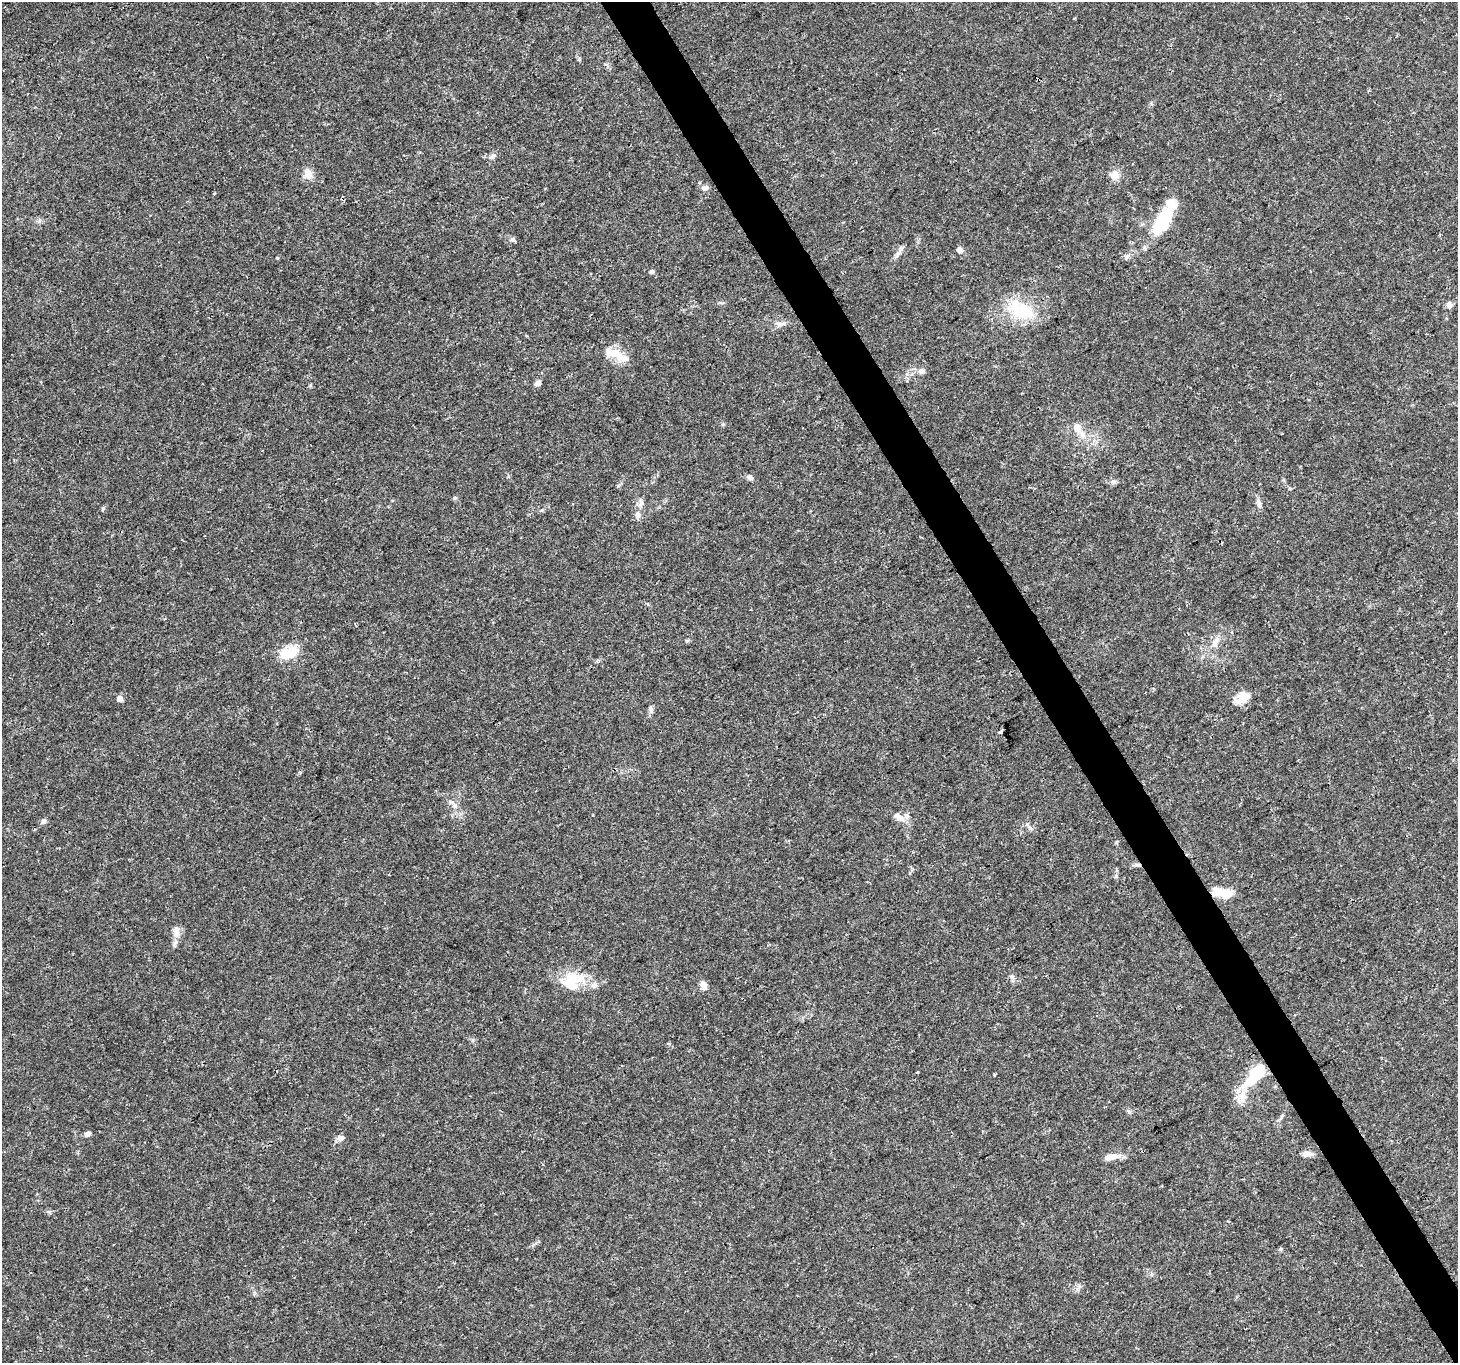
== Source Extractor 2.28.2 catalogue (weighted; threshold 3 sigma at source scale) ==
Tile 6 of 4 x 4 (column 2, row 2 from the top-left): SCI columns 1458-2913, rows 2834-4194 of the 5830 x 5727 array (HDU 1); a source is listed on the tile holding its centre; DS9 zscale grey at full resolution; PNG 1460 x 1365 px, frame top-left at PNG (2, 2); no overlay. Shown black and unused: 3% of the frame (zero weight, under 3 of 4 exposures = <1% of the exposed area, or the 3 px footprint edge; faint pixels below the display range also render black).
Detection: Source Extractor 2.28.2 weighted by HDU 2 'WHT'; one run over the whole footprint, this tile lists its part. Background 0.0247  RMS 0.002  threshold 0.00883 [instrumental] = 3 sigma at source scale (4.5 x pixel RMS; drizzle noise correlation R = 1.50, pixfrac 1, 0.0396/0.0396 arcsec/px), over >= 5 px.
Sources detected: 51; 2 inside a brighter object's white glare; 1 cosmic-ray / hot-pixel residue — not listed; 3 inside a brighter listed object's ellipse — not listed separately; the other 45 listed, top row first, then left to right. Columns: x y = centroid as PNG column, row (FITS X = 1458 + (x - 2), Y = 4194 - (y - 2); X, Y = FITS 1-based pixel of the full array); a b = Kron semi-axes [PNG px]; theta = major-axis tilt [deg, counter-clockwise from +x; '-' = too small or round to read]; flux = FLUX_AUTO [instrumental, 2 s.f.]
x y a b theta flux
308 174 14 11 -75 1.7
1115 175 9 9 - 2.3
705 188 9 7 20 0.72
1163 221 35 17 62 9.6
513 239 8 5 15 0.46
960 250 8 7 - 0.78
898 254 14 5 46 0.9
1127 256 8 6 36 0.59
652 272 5 5 - 0.42
1449 305 8 7 - 0.82
1021 310 40 22 -23 9
781 324 14 5 8 0.92
616 355 34 10 -25 3.9
922 371 9 6 -16 0.62
538 383 8 6 39 0.73
1077 427 13 10 -70 1.8
750 477 7 6 - 0.75
1113 481 10 4 0 0.51
455 498 6 5 - 0.33
1259 504 14 5 -79 0.76
102 509 6 3 72 0.26
638 515 8 7 - 0.81
1215 642 19 7 60 1.7
288 653 27 14 19 4.6
1244 697 17 15 51 2.6
120 699 5 5 - 1.6
651 709 9 5 -88 0.57
1001 732 3 3 - 7.4
453 804 14 6 -49 1.1
898 817 15 8 -35 1.7
44 821 8 6 57 0.51
1137 864 9 4 -1 0.51
1226 893 15 12 3 2.9
176 932 17 8 87 1.5
1012 976 7 4 -88 0.41
573 979 40 15 10 6
704 985 11 8 -60 1.1
917 1072 3 3 - 0.51
1255 1077 36 16 44 10
87 1134 7 5 29 0.71
341 1138 9 7 6 0.81
1307 1154 13 6 2 1.1
1111 1157 21 8 8 1.9
49 1212 7 5 -28 0.37
1280 1249 6 4 -90 0.26
Overlapping masked pixels (flux is a lower limit): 1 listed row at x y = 1137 864
Unlisted compact peaks at least as high as the median listed source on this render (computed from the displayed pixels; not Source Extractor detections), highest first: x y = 277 258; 723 424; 1030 828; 493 155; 1116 876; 39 221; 994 1075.